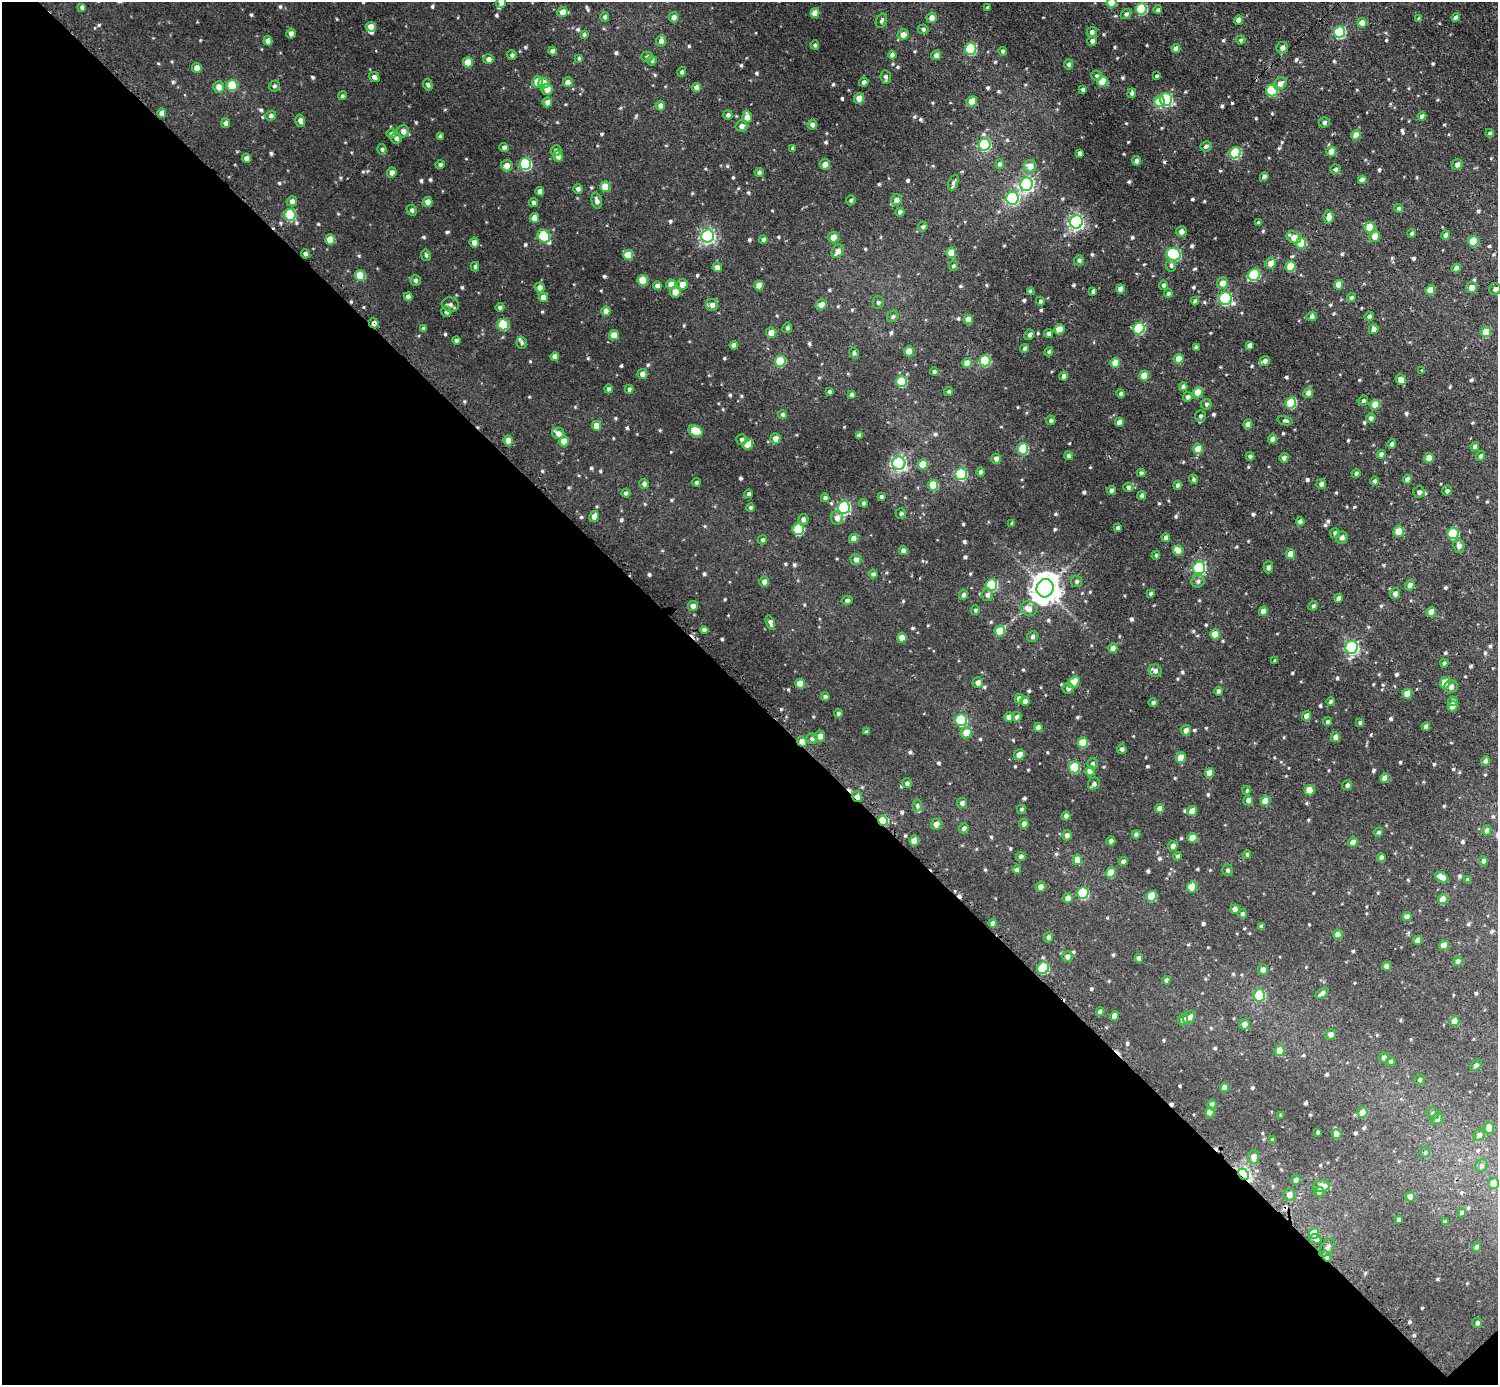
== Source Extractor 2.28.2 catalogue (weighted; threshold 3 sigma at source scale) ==
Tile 14 of 4 x 4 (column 2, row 4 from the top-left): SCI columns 1546-3041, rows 161-1543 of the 6075 x 6074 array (HDU 1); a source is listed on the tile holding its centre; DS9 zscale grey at full resolution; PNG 1500 x 1387 px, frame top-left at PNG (2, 2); each listed source drawn as its Kron ellipse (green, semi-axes under 4 px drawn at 4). Shown black and unused: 50% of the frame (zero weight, under 2 of 3 exposures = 1% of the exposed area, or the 3 px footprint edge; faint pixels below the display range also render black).
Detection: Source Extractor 2.28.2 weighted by HDU 2 'WHT'; one run over the whole footprint, this tile lists its part. Background 0.00967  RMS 0.004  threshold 0.0178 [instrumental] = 3 sigma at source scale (4.5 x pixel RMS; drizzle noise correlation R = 1.50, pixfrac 1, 0.05/0.05 arcsec/px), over >= 5 px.
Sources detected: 782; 4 cosmic-ray / hot-pixel residue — neither listed nor drawn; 10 inside a brighter listed object's ellipse — not listed separately; of the other 768, all 500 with FLUX_AUTO >= 0.709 (the completeness limit of this list) listed and drawn (268 fainter detections not listed), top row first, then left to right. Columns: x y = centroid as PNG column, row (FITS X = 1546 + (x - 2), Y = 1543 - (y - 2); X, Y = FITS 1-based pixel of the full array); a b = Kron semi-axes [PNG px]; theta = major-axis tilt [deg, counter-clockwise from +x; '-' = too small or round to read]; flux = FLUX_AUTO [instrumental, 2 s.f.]
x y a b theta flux
1112 2 5 5 - 7.4
501 3 5 5 - 1.1
82 7 4 4 - 1
988 8 3 3 - 0.94
1141 9 5 5 - 24
1158 10 4 4 - 0.83
562 12 5 5 - 3.3
815 13 5 4 - 4.3
1126 14 6 4 41 1
605 17 4 4 - 0.86
674 17 5 5 - 1.8
931 18 5 5 - 2.7
1456 18 4 4 - 1.7
1419 19 4 4 - 0.99
1239 20 5 4 - 2.5
881 21 7 5 66 0.9
1362 23 5 4 - 4.3
371 27 5 4 - 4.3
923 29 5 4 - 1.1
1092 32 5 5 - 1.4
1340 32 6 5 - 33
291 34 5 4 - 1.8
903 34 6 5 - 3
584 35 4 3 - 0.75
1241 40 4 4 - 0.78
268 41 5 4 - 2.7
661 41 6 5 - 1.6
1092 41 5 4 - 1.4
815 45 4 4 - 0.77
1176 48 4 4 - 2.6
1282 48 6 6 - 1.8
971 49 6 5 - 27
552 51 4 4 - 1.5
1002 51 4 4 - 0.79
512 55 5 5 - 0.97
892 55 4 4 - 1.9
936 55 5 4 - 1.7
647 57 5 5 - 0.92
579 58 4 4 - 0.8
489 59 5 5 - 1.7
652 60 5 5 - 0.91
468 62 5 5 - 7.1
1069 64 5 4 - 1.1
197 68 5 4 - 2.8
682 72 5 4 - 0.89
1097 76 5 5 - 0.94
1157 76 3 3 - 0.71
374 77 6 4 -37 1.3
886 77 7 5 -83 1.2
1102 81 5 5 - 11
537 82 5 5 - 5.5
568 82 5 4 - 2.6
864 82 4 4 - 1.3
544 83 5 5 - 9
1280 84 7 5 45 2.8
232 85 6 5 - 17
428 85 5 4 - 1
274 86 6 5 - 0.91
219 87 6 5 - 3.1
696 87 4 4 - 2
547 89 5 5 - 3.2
1083 90 4 4 - 1.3
1272 90 6 5 - 24
1132 93 5 4 - 1
342 96 4 4 - 0.73
859 98 5 5 - 3.6
1166 99 6 6 - 49
972 101 5 5 - 4.3
1159 101 5 5 - 8.4
547 102 5 4 - 1.8
660 106 5 4 - 1.8
162 113 4 4 - 2.2
728 115 4 4 - 1.1
271 116 5 4 - 1.1
1422 116 4 4 - 1.5
747 117 5 5 - 3
300 121 6 5 - 1.8
1324 122 5 5 - 1.1
226 123 5 4 - 1.5
812 125 5 4 - 1.7
741 126 6 5 - 1.7
403 131 6 6 - 2.4
392 133 5 5 - 1.2
1490 133 4 3 - 0.73
1356 135 5 4 - 4.2
440 137 4 4 - 0.95
396 138 5 5 - 1.3
985 145 6 6 - 34
1206 146 5 5 - 1.1
504 148 5 4 - 1.2
793 148 4 4 - 0.87
382 149 5 4 - 0.81
556 150 5 5 - 1
1331 152 5 5 - 3.5
1079 153 4 3 - 0.94
1235 153 6 5 - 24
558 156 5 5 - 2.5
247 158 4 4 - 2.4
1137 161 5 4 - 1.8
525 164 6 6 - 36
825 164 5 5 - 2.2
999 164 5 4 - 1.1
440 165 5 4 - 0.97
1457 165 6 5 - 1.7
507 166 6 6 - 2.6
1030 166 6 6 - 3.5
1335 169 5 5 - 0.96
759 172 4 4 - 1.1
392 173 5 4 - 1.7
1264 177 4 4 - 1.8
1362 180 4 4 - 2.3
953 182 8 4 68 0.88
1026 184 6 6 - 90
605 187 5 5 - 8
578 189 5 5 - 1.3
540 192 4 4 - 2.5
1012 198 6 6 - 51
851 200 5 4 - 0.78
896 200 5 5 - 1.8
292 201 5 5 - 1.6
597 201 8 5 -76 1.6
428 202 5 5 - 3.1
533 203 4 4 - 1.2
1398 208 4 4 - 0.81
412 210 5 4 - 1.1
900 212 4 4 - 1.6
290 215 6 5 - 28
1329 217 7 5 84 2.5
534 218 5 4 - 4
1076 222 6 6 - 110
1258 223 4 3 - 0.74
923 227 5 4 - 0.85
1370 227 5 5 - 11
1181 232 5 5 - 2.2
1412 233 4 4 - 0.77
1445 235 5 4 - 1.7
544 236 7 5 -54 26
708 236 6 6 - 98
1375 236 6 5 - 3.9
833 237 5 5 - 4.3
1294 237 7 5 -28 4.5
330 239 5 5 - 5.5
763 240 4 4 - 1.4
1473 241 5 5 - 11
474 243 5 4 - 2.3
1301 243 5 5 - 13
838 251 7 5 59 2.5
951 253 5 5 - 6.3
305 254 4 4 - 1.1
1174 254 7 6 - 48
426 255 6 4 -76 0.78
628 255 5 5 - 8.5
1079 260 5 5 - 1
1271 263 6 5 - 3.5
1171 265 6 5 - 0.95
953 266 5 4 - 0.8
475 267 4 4 - 0.75
717 267 5 4 - 2.7
1290 267 5 5 - 9.3
1456 268 4 4 - 2.4
360 275 5 5 - 12
1254 275 6 5 - 26
415 280 5 5 - 0.94
643 280 5 5 - 9.7
1222 283 5 5 - 3.4
671 284 5 5 - 3.5
682 284 5 5 - 3.5
1163 285 4 4 - 0.95
1339 285 5 4 - 3.9
657 286 4 4 - 2.3
759 286 5 4 - 4.2
540 287 5 5 - 2.2
1472 287 5 5 - 2.9
1121 289 5 4 - 2.3
1495 289 6 5 - 1.4
1430 290 5 4 - 5.6
1093 291 3 3 - 0.9
675 292 5 5 - 3.9
1031 292 4 4 - 1.9
1168 293 4 4 - 0.81
408 297 4 4 - 1.6
543 297 5 4 - 2.7
1226 298 6 6 - 47
1351 298 4 4 - 1
1040 301 4 4 - 0.77
1195 301 4 4 - 1.1
878 302 6 5 - 0.76
450 304 8 7 - 1.5
712 305 6 6 - 2
821 305 5 5 - 3.2
500 307 4 4 - 0.95
606 311 5 4 - 2.9
446 312 5 5 - 1.2
893 316 6 5 - 0.85
1312 316 5 4 - 1.2
1369 316 5 4 - 0.89
968 319 5 4 - 3.1
374 323 5 4 - 2.2
503 325 6 5 - 23
424 328 4 3 - 0.9
787 328 5 4 - 0.88
1059 329 5 5 - 5.7
1139 329 6 5 - 28
1374 329 5 4 - 1.9
1486 332 5 5 - 8.3
771 333 5 5 - 3.4
1049 334 4 4 - 1.2
614 335 5 5 - 4.4
1029 335 5 4 - 1.1
456 341 4 4 - 1
522 342 6 5 - 0.84
734 345 4 4 - 2
1249 345 4 4 - 1.2
1196 347 4 3 - 1
1025 349 4 4 - 1.2
909 351 5 5 - 5.6
1049 352 5 4 - 0.76
854 353 5 4 - 0.94
555 357 4 4 - 2.8
1179 359 5 5 - 4.6
780 361 5 5 - 16
985 361 6 5 - 24
1265 361 5 4 - 1.3
967 363 5 4 - 6.2
1115 363 5 4 - 5.8
1421 371 3 3 - 0.86
934 372 4 4 - 0.91
642 374 5 5 - 2.4
1064 376 4 4 - 2
1144 376 5 4 - 5.9
1401 380 5 5 - 2.3
901 381 5 5 - 17
1183 387 4 4 - 1.5
608 389 4 4 - 1.1
629 389 4 4 - 0.98
949 391 4 4 - 0.87
829 392 4 4 - 0.75
1197 392 5 5 - 6.5
1121 393 4 4 - 0.88
1308 393 5 5 - 1.8
851 395 4 4 - 0.93
1188 397 5 4 - 1.3
1363 401 5 4 - 0.71
1291 403 6 5 - 18
1206 404 5 5 - 0.86
1375 405 5 5 - 6.8
783 415 4 4 - 0.97
1200 416 5 5 - 0.87
1371 418 5 4 - 1.4
1051 420 5 4 - 0.97
1285 421 7 4 -12 0.87
1119 422 4 4 - 2.6
1248 424 5 4 - 2.3
596 426 5 4 - 3.7
696 431 7 5 -28 13
558 433 6 5 - 2.1
859 435 4 4 - 1.2
775 439 5 5 - 2.6
1273 439 5 4 - 2.3
508 440 5 4 - 4.2
742 440 5 5 - 1.2
564 441 5 5 - 4.3
748 444 6 5 - 5.3
1392 444 5 4 - 1.1
1475 447 4 4 - 1.7
1023 449 6 5 - 20
1198 449 5 5 - 6.6
1381 454 4 4 - 1.3
1069 456 4 4 - 1.6
1250 456 4 4 - 1
1481 456 5 4 - 0.96
1284 458 5 4 - 1.5
1429 458 5 4 - 4.4
996 459 5 5 - 1.5
899 463 6 6 - 100
923 464 5 5 - 7
980 472 4 4 - 0.99
1141 473 4 4 - 0.86
1356 473 4 4 - 0.78
961 474 6 6 - 30
1193 479 5 4 - 0.74
1407 479 4 4 - 1.8
1374 481 4 4 - 0.95
696 482 4 4 - 0.72
644 484 5 4 - 1.1
1321 484 5 4 - 1.5
933 485 5 5 - 11
1177 485 4 4 - 1.2
1128 487 5 5 - 1.2
1111 490 4 4 - 1.3
1447 491 5 5 - 1.1
1419 492 6 5 - 1.5
626 493 4 4 - 1.1
749 494 4 4 - 0.92
1142 496 4 4 - 0.91
881 497 3 3 - 0.81
825 498 4 4 - 1.3
863 503 4 4 - 0.92
750 508 4 4 - 0.82
844 508 6 6 - 61
901 514 5 5 - 0.73
594 516 5 4 - 2.5
837 518 7 6 - 2.2
803 519 5 5 - 1.4
1300 522 4 4 - 1.6
1012 523 4 3 - 0.81
1118 527 3 3 - 0.78
798 529 6 5 - 23
1399 531 5 5 - 8.9
1335 533 5 5 - 1.3
1453 533 6 5 - 22
854 538 5 4 - 3.2
1166 538 4 4 - 1.4
1342 538 6 5 - 1.6
762 540 5 4 - 0.82
1459 546 6 5 - 1.8
1178 550 5 5 - 1.8
904 551 4 4 - 2.5
1290 554 5 4 - 4.1
1156 555 4 4 - 0.73
856 559 5 5 - 1.8
1268 567 6 4 88 1.3
1199 568 6 6 - 57
873 574 4 4 - 0.87
1076 581 5 5 - 0.89
1198 581 6 6 - 1.1
764 582 5 5 - 1.9
991 585 6 5 - 29
1410 585 5 4 - 1.8
1045 588 9 8 - 590
1151 594 4 4 - 0.89
1395 594 5 5 - 1.9
963 595 5 4 - 1.3
987 595 6 6 - 1.3
1339 598 4 4 - 1.7
847 600 5 4 - 0.93
693 606 5 5 - 2
1313 606 5 4 - 0.82
1029 609 8 7 - 3.1
975 610 5 4 - 0.71
1263 611 5 4 - 3
1431 612 5 4 - 3.7
770 623 7 4 -71 1.4
704 630 4 4 - 1.5
1000 631 5 5 - 8.2
1215 634 5 5 - 7.2
1032 637 5 5 - 0.99
902 638 5 4 - 3.8
1352 647 6 6 - 69
1113 648 5 4 - 3.1
1275 661 4 3 - 0.74
1444 663 4 4 - 0.8
1155 671 7 6 - 1.7
1074 682 6 5 - 9.2
978 683 5 5 - 2
1445 683 5 5 - 12
800 684 5 5 - 6.5
1451 687 6 6 - 1.6
1068 688 5 5 - 1.7
1218 691 4 4 - 1.2
1407 694 5 5 - 5.8
825 697 4 4 - 1.5
1019 699 5 4 - 1.9
1025 701 4 4 - 1.7
1453 701 5 4 - 1.9
1153 702 4 4 - 0.96
1331 702 4 4 - 1.3
1453 706 5 4 - 3.6
838 713 4 4 - 1
1307 716 4 4 - 3.3
1009 717 5 4 - 2.5
1017 717 5 4 - 1
961 720 6 5 - 28
1327 722 4 4 - 0.9
1360 723 4 4 - 0.86
1038 727 4 4 - 1.8
1426 727 4 4 - 1.6
1186 730 5 5 - 2.3
866 732 4 3 - 0.85
966 733 6 5 - 5.2
820 736 6 5 - 2.3
1335 737 5 4 - 2.2
812 739 6 5 - 1.1
802 741 5 4 - 4
1083 743 5 5 - 11
1122 749 4 4 - 1.1
1019 755 5 5 - 3.1
1181 758 5 5 - 5.3
1485 761 5 4 - 1.6
1092 764 5 5 - 0.98
1074 768 6 5 - 22
1090 771 5 4 - 5.3
1209 773 5 4 - 4.5
1385 778 5 4 - 3.7
907 783 5 5 - 1.1
1094 784 6 5 - 1.3
1347 785 5 5 - 1.3
1247 790 4 4 - 0.73
1309 790 5 5 - 7.8
857 797 6 4 -54 2.8
1248 800 5 5 - 2
1265 801 5 4 - 5.7
962 803 5 5 - 1.3
917 806 6 4 81 0.77
1021 809 4 4 - 0.76
1160 809 4 4 - 3.6
1192 811 5 5 - 4.4
1066 816 4 4 - 1.7
883 821 5 4 - 20
936 824 5 5 - 2.1
1024 824 5 4 - 1.7
964 828 5 4 - 1.5
1487 830 5 4 - 1.6
1378 832 4 4 - 0.76
1136 834 4 4 - 1.4
1067 835 5 5 - 1.8
1192 838 5 5 - 6.2
914 841 5 4 - 5.7
1111 841 4 4 - 1.4
1353 842 5 4 - 2.6
1173 846 5 4 - 2.2
1247 854 4 4 - 0.73
1177 856 4 4 - 0.73
1021 857 5 4 - 1.2
1381 857 4 4 - 1.4
1077 860 5 5 - 3.7
1123 861 4 4 - 1.4
1483 861 5 4 - 1.1
1017 870 4 4 - 1.4
1227 870 5 5 - 0.87
1111 873 5 5 - 6.9
1442 877 7 4 -32 4.1
1468 880 4 4 - 0.75
1040 887 5 5 - 2.4
1192 887 5 5 - 6
1083 893 6 5 - 29
1152 896 5 5 - 12
1067 898 5 5 - 2.1
1443 899 5 4 - 6.2
1235 909 4 4 - 2.8
1242 914 5 4 - 0.92
1407 917 5 4 - 2.1
993 923 4 4 - 2
1261 926 4 4 - 1.1
1338 934 5 4 - 2.7
1048 937 5 4 - 1.1
1418 940 4 4 - 2.8
1444 945 5 4 - 4.6
1067 956 5 5 - 1.8
1139 958 4 4 - 2
1458 961 5 4 - 1.7
1387 966 4 4 - 1.9
1043 968 6 5 - 24
1263 970 5 5 - 1.8
1166 980 4 4 - 1
1322 993 7 4 37 1.5
1259 995 6 5 - 26
1100 1012 4 4 - 1.8
1114 1016 5 4 - 3.3
1189 1017 7 5 58 1.6
1183 1020 5 5 - 2.6
1455 1021 5 4 - 5.2
1244 1024 5 5 - 2.3
1330 1035 6 5 - 2.1
1279 1050 5 5 - 5.1
1384 1058 5 5 - 1.6
1391 1061 5 4 - 0.89
1476 1065 6 4 44 0.86
1419 1080 5 5 - 0.84
1224 1088 4 4 - 4.3
1212 1104 5 4 - 2.9
1210 1112 5 4 - 4.1
1362 1112 5 5 - 6.2
1433 1113 6 6 - 0.95
1281 1115 4 4 - 0.72
1437 1119 6 5 - 1.4
1489 1128 6 5 - 3.4
1318 1132 3 3 - 0.76
1337 1134 5 4 - 4.5
1479 1135 6 5 - 1.9
1273 1140 3 3 - 0.73
1425 1152 6 5 - 0.75
1254 1157 7 5 85 3.3
1481 1166 7 6 - 0.92
1244 1174 6 4 -47 110
1296 1180 5 5 - 1.4
1494 1183 5 5 - 5.1
1321 1186 8 6 9 4.9
1319 1192 5 5 - 1.4
1289 1195 6 6 - 2.7
1410 1197 5 4 - 3.7
1462 1213 5 4 - 0.83
1398 1219 4 3 - 0.87
1445 1222 4 3 - 0.84
1314 1233 5 5 - 8.1
1316 1239 6 5 - 1.2
1477 1247 5 4 - 1.1
1327 1248 10 6 53 1.9
1326 1256 6 4 -53 4.4
1477 1323 5 5 - 1.1
Overlapping masked pixels (flux is a lower limit): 6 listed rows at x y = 374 323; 802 741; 857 797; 883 821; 1244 1174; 1326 1256
Isophote crosses this tile's border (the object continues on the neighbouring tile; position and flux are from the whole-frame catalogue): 2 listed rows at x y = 1112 2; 501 3